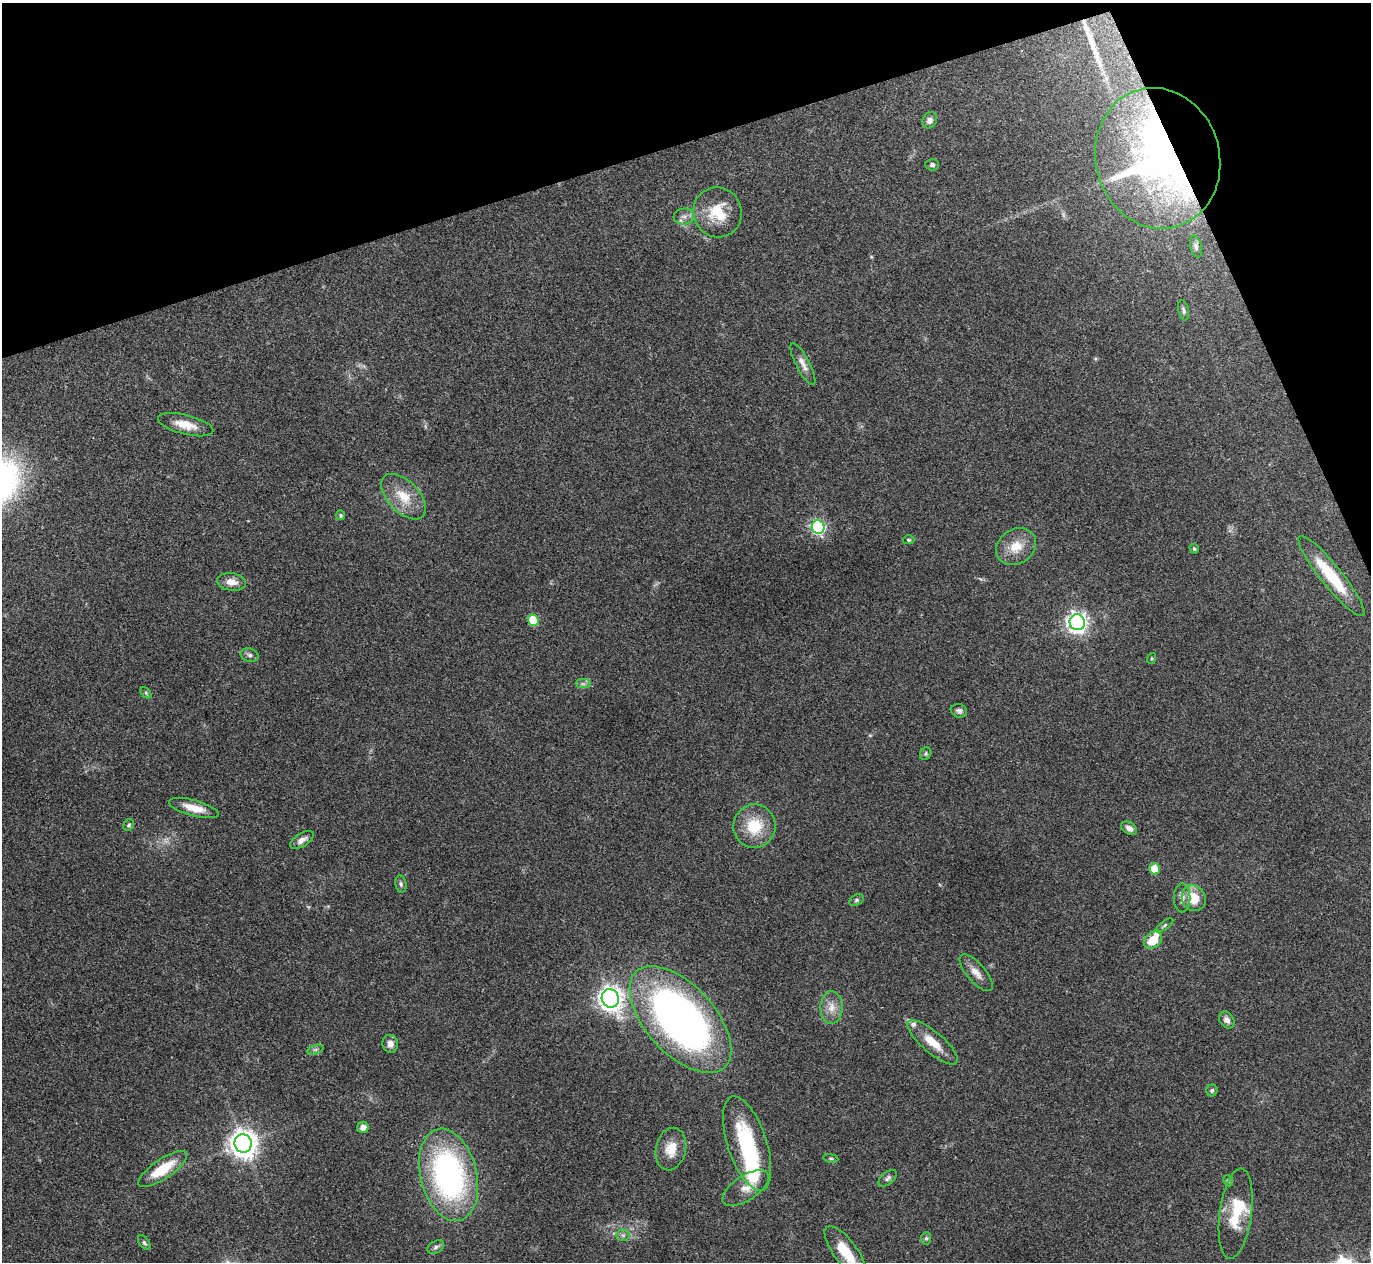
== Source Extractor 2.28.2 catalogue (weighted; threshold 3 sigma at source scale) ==
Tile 3 of 4 x 4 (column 3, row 1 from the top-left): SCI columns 2741-4109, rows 3929-5188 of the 5480 x 5467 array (HDU 1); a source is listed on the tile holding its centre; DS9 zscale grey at full resolution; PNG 1373 x 1264 px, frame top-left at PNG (2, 3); each listed source drawn as its Kron ellipse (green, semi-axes under 4 px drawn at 4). Shown black and unused: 16% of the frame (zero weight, under 3 of 4 exposures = <1% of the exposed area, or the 3 px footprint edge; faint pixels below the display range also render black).
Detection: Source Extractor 2.28.2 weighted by HDU 2 'WHT'; one run over the whole footprint, this tile lists its part. Background 0.0865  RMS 0.0058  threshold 0.026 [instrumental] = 3 sigma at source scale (4.5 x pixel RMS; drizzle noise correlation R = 1.50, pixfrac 1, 0.05/0.05 arcsec/px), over >= 5 px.
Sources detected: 67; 1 long thin detection or spike segment (spike, bleed or trail) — neither listed nor drawn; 4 inside a brighter listed object's ellipse — not listed separately; the other 62 listed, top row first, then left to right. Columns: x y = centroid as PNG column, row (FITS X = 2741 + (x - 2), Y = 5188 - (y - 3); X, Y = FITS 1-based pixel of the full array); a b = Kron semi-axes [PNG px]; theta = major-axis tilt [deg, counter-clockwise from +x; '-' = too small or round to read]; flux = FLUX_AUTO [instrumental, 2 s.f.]
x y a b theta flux
930 120 8 7 - 2.8
1158 158 71 62 -74 240
932 165 7 5 -1 1.3
718 212 25 24 - 20
684 216 10 8 7 3.1
1196 246 11 5 -76 1.6
1183 310 10 5 -76 1.5
803 364 23 6 -62 4.1
186 425 28 9 -14 9.2
403 497 28 15 -46 14
341 515 5 4 - 1.2
818 527 7 6 - 120
909 540 6 4 -1 0.72
1016 547 21 17 33 11
1194 549 5 4 - 0.76
1331 576 51 10 -51 27
232 582 15 8 -7 5.1
533 620 6 5 - 25
1077 622 8 7 - 300
249 655 9 6 -19 1.7
1152 658 5 3 - 0.58
583 684 7 4 -1 1.3
146 693 6 4 -45 0.79
959 711 8 6 -21 1.7
926 754 6 5 - 0.9
194 808 25 8 -15 9.4
129 825 6 5 - 1.1
754 826 22 21 - 20
1129 828 9 6 -33 2.9
302 840 13 6 32 3.4
1154 869 5 5 - 13
401 884 8 5 -80 1.3
1182 898 14 8 89 3.7
1194 898 13 11 -62 13
856 900 8 5 27 1.2
1164 925 10 4 35 1
1153 940 10 7 39 11
976 973 23 9 -49 5.8
610 998 9 8 - 500
831 1007 16 11 89 6.4
680 1020 65 34 -48 310
1227 1020 9 7 -55 2.7
932 1042 31 10 -41 12
390 1044 9 7 -79 3.3
316 1050 8 4 18 1.2
1212 1090 6 5 - 1.1
363 1127 6 5 - 3.1
243 1143 9 8 - 720
747 1143 49 19 -72 49
671 1149 21 15 78 9.8
831 1158 7 4 -8 0.94
163 1169 29 10 34 18
449 1175 47 28 -76 140
888 1178 11 6 39 1.8
1228 1181 6 4 -67 0.94
746 1188 26 12 33 7.9
1236 1214 45 16 82 20
623 1235 6 6 - 1.5
926 1238 6 5 - 1.1
144 1243 8 5 -52 1.1
436 1247 9 6 31 1.7
846 1252 31 11 -53 17
Overlapping masked pixels (flux is a lower limit): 1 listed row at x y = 1158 158
Isophote crosses this tile's border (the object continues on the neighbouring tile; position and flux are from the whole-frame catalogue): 1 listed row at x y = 846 1252